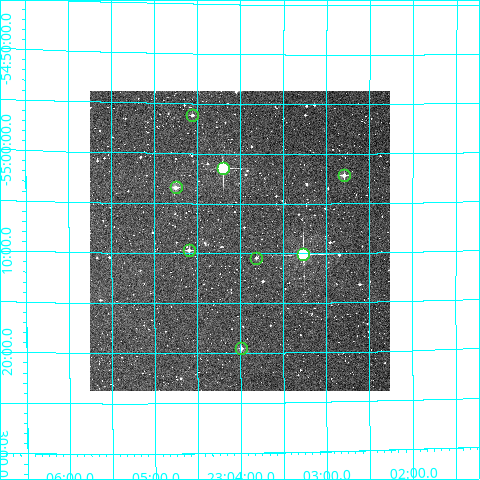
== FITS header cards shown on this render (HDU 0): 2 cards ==
NAXIS1  =                  300
NAXIS2  =                  300

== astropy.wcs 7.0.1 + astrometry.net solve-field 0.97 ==
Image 300 x 300 px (HDU 0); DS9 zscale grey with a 90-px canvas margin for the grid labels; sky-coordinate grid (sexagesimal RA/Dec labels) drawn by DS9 from the SOLVED WCS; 8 Tycho-2 reference stars matched to detected sources circled (green)
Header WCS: RA---TAN/DEC--TAN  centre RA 23:04:00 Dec -55:09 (346.00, -55.14 deg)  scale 6 arcsec/px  FOV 30.0' x 30.0'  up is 0 deg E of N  parity normal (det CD < 0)
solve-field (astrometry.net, Tycho-2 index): VERIFIED the header's WCS against the Tycho-2 star catalogue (verified at 2 index scales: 8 matches each, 0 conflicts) and refined it, rather than solving blind
Solved WCS: RA---TAN-SIP/DEC--TAN-SIP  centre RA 23:04:00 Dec -55:09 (346.00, -55.14 deg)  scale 5.98 arcsec/px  FOV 29.9' x 30.1'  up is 0 deg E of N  parity normal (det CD < 0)
The solver's refit moves the header's centre by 0.63 arcsec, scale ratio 0.9973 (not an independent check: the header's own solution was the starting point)
Tycho-2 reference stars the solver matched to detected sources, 8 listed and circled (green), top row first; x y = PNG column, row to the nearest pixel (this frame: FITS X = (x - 90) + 1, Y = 300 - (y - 91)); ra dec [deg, ICRS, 3 dp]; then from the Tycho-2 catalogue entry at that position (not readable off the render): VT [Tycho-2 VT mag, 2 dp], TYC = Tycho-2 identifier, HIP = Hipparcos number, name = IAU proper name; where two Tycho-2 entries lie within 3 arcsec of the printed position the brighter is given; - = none
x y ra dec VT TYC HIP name
192 115 346.139 -54.936 11.93 8824-1277-1 - -
223 168 346.050 -55.025 8.33 8827-482-1 113921 -
344 175 345.698 -55.036 10.79 8827-434-1 - -
176 187 346.187 -55.057 10.55 8827-480-1 - -
189 250 346.149 -55.161 11.29 8827-726-1 - -
303 254 345.817 -55.169 7.70 8827-654-1 113842 -
256 258 345.952 -55.174 11.85 8827-770-1 - -
241 348 345.997 -55.325 11.60 8827-608-1 - -